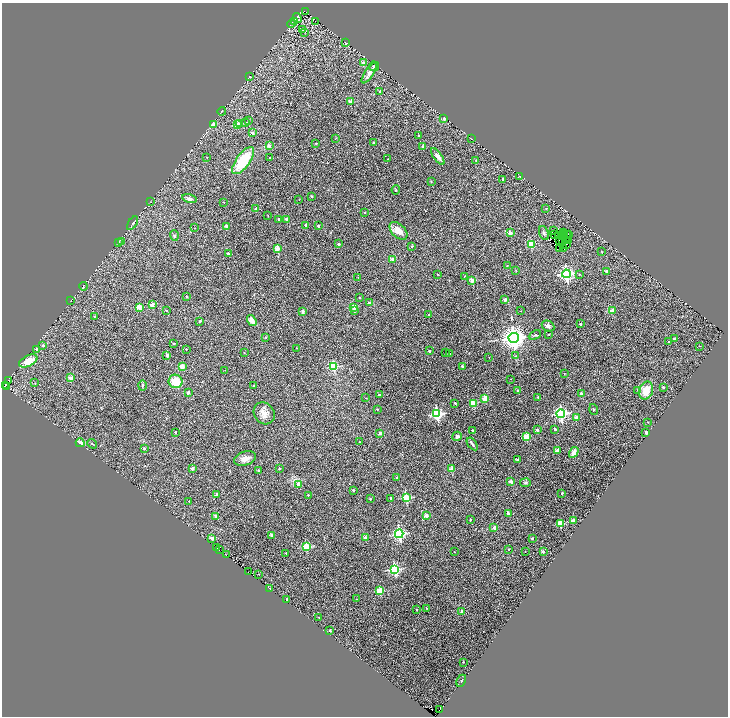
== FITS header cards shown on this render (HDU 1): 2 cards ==
NAXIS1  =                 1452
NAXIS2  =                 1428

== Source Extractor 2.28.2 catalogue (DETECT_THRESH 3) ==
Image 1452 x 1428 px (HDU 1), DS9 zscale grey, zoomed out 1/2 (1 PNG px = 2 x 2 image px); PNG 730 x 718 px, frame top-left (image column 1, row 1427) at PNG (2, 3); each listed source drawn as its Kron ellipse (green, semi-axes under 4 px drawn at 4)
Background 0.0392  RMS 0.013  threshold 0.0382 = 3 sigma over >= 5 px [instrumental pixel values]
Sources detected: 271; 38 cannot appear on this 1/2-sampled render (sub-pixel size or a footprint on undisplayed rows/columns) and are neither listed nor drawn; the other 233 listed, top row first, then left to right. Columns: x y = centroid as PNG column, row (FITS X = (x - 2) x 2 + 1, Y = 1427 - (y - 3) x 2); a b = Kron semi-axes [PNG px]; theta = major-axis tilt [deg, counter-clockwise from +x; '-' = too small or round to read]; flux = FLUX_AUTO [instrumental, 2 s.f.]
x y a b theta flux
306 12 2 1 - 8.5
297 18 5 4 - 6.9
295 21 2 1 - 0.59
315 22 3 1 - 0.74
292 23 5 2 - 1.4
303 30 3 2 - 1.2
305 32 3 2 - 1.6
345 42 2 1 - 0.64
363 63 2 2 - 21
374 66 5 5 - 4.2
369 73 12 4 57 15
249 77 3 2 - 0.89
380 92 2 2 - 15
351 102 2 2 - 42
222 111 4 3 - 2
444 119 2 2 - 11
249 121 3 2 - 3.1
245 123 3 3 - 3.1
213 124 4 3 - 8.8
240 124 3 3 - 6.5
237 125 3 2 - 60
252 133 2 2 - 8.6
419 135 2 2 - 3.7
336 138 3 2 - 1.1
471 139 3 2 - 0.77
316 143 2 2 - 1.9
373 143 2 2 - 3.7
269 146 4 4 - 6.4
422 147 2 2 - 4
438 156 10 4 -54 13
207 157 2 2 - 1.5
270 158 2 2 - 3.7
388 159 2 1 - 1.4
243 161 16 7 54 100
476 161 3 3 - 1.7
520 177 3 2 - 1.3
503 179 2 2 - 6.2
431 182 3 2 - 1.3
396 190 4 3 - 1.9
312 196 2 2 - 3.3
189 199 7 4 -13 9.1
299 200 2 2 - 0.94
151 202 2 2 - 0.7
224 202 2 2 - 1.1
546 208 4 3 - 2.2
256 209 2 2 - 19
365 212 2 2 - 2.5
268 216 2 1 - 1.1
278 219 2 2 - 5
287 220 2 2 - 17
133 223 8 2 57 3.7
305 225 2 2 - 3.4
227 226 2 2 - 27
318 226 2 2 - 9.4
194 228 2 2 - 0.98
554 230 2 1 - 2.5
398 231 10 6 -44 26
510 233 2 2 - 27
544 233 7 4 -69 5.4
563 233 3 1 - 0.39
564 234 2 1 - 0.66
566 234 2 1 - 0.87
555 235 2 1 - 1.4
558 235 2 1 - 0.35
568 235 3 1 - 3.4
174 236 5 4 - 4.2
559 240 3 1 - 2
566 240 2 1 - 2.4
568 240 3 2 - 3.6
562 241 2 1 - 1.6
118 242 4 3 - 3.1
121 242 3 2 - 1.2
339 244 2 2 - 8.3
531 244 3 3 - 98
567 244 3 2 - 1.3
412 246 2 2 - 5
560 248 2 1 - 1.4
564 248 2 1 - 0.86
277 249 3 3 - 48
602 252 2 2 - 1.4
228 253 2 2 - 4.9
392 259 2 2 - 21
507 265 2 2 - 2.4
516 270 3 2 - 0.83
606 271 2 2 - 8.4
437 274 2 2 - 1.6
566 274 4 4 - 540
579 274 2 2 - 1.9
464 276 2 2 - 1.7
358 277 2 2 - 1
472 280 2 2 - 39
83 286 4 1 - 0.76
186 296 2 2 - 2.6
359 298 2 2 - 2.5
505 299 2 2 - 14
71 301 2 1 - 0.52
369 303 2 2 - 16
152 305 2 2 - 31
139 307 3 2 - 52
354 307 3 2 - 52
166 310 2 2 - 3.6
354 310 3 2 - 14
612 310 2 2 - 31
303 311 2 2 - 15
521 311 2 1 - 0.92
429 315 2 2 - 7.1
94 316 2 2 - 2.1
200 321 2 2 - 3.6
252 321 6 3 -55 23
580 324 2 2 - 5.1
548 326 6 5 - 6.3
549 334 2 2 - 2.1
535 335 6 3 28 3.6
266 337 3 2 - 2.2
514 338 5 5 - 2700
674 338 3 3 - 3.3
669 342 2 2 - 1.5
173 343 2 2 - 3.9
43 345 2 2 - 10
699 346 2 2 - 0.86
296 348 2 1 - 1
36 349 3 3 - 3.2
186 349 2 2 - 1.8
429 351 2 2 - 5.2
244 353 2 2 - 1.1
446 353 2 1 - 0.77
450 354 2 2 - 1.1
167 355 2 2 - 16
515 356 3 2 - 0.8
489 357 2 1 - 0.68
28 361 10 5 27 36
182 366 2 2 - 40
462 366 2 2 - 9.4
334 367 3 3 - 160
225 370 2 2 - 0.7
564 374 2 2 - 0.98
71 378 2 2 - 32
511 379 2 1 - 0.67
8 380 3 1 - 6.2
175 381 7 6 - 46
35 383 2 2 - 1
5 385 2 1 - 49
142 385 5 3 - 4.1
254 385 2 2 - 3.9
6 386 2 1 - 96
663 387 2 2 - 9.5
638 390 3 3 - 3.5
518 391 3 2 - 3.6
646 391 9 7 68 36
188 392 3 2 - 11
581 393 2 2 - 13
379 395 2 2 - 5
538 397 2 2 - 4.4
365 398 2 2 - 1.2
485 398 3 3 - 64
455 403 2 2 - 5.9
473 403 3 3 - 69
377 409 2 2 - 1.6
594 409 5 3 - 2.6
264 413 12 10 -55 23
437 414 4 4 - 390
561 414 4 4 - 480
576 417 2 2 - 27
648 422 2 2 - 1.4
555 429 2 2 - 7.2
472 430 2 2 - 2.8
537 430 2 2 - 12
175 432 2 2 - 5.3
646 432 2 2 - 17
380 433 2 2 - 15
457 436 5 4 - 6.3
526 436 3 3 - 67
360 442 2 2 - 0.98
80 443 4 3 - 19
92 444 5 2 - 1.9
472 444 7 2 -55 5.1
144 448 2 2 - 5.4
557 451 2 2 - 31
574 452 6 4 59 16
245 459 11 7 17 16
517 460 2 2 - 8.7
192 468 2 2 - 15
279 469 2 2 - 4.1
452 469 2 2 - 44
259 470 2 2 - 6.1
397 478 2 2 - 9.5
511 482 4 4 - 7.3
525 483 5 4 - 4.1
299 485 2 2 - 24
353 490 2 2 - 6.5
562 493 2 2 - 6
217 495 2 2 - 17
308 495 2 2 - 2.7
391 498 2 2 - 10
406 498 3 3 - 120
370 499 2 2 - 2.9
189 501 3 2 - 1.1
509 514 3 2 - 18
216 516 2 2 - 17
426 516 2 2 - 32
470 520 2 2 - 3.1
574 520 3 2 - 28
560 523 3 3 - 84
494 527 2 2 - 18
399 534 4 4 - 430
272 535 2 2 - 22
212 538 2 2 - 24
365 538 2 2 - 29
532 538 2 2 - 3.8
306 547 3 3 - 140
216 548 2 1 - 23
509 549 2 2 - 2.1
219 550 2 1 - 93
543 551 2 2 - 17
454 552 2 1 - 0.85
525 552 2 2 - 0.78
286 553 2 2 - 1.4
226 555 2 1 - 8.2
395 569 4 4 - 280
248 572 2 1 - 8.8
259 574 2 1 - 0.76
270 588 3 2 - 3.7
380 591 3 3 - 100
287 599 2 2 - 6.7
356 599 2 2 - 1
426 608 3 2 - 2.1
416 610 2 2 - 2.8
462 611 2 2 - 19
319 617 2 1 - 1.3
330 630 2 2 - 2.1
463 662 2 2 - 2.2
461 681 6 2 64 1.9
439 710 2 1 - 130
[38 sub-pixel or undisplayed-footprint detections neither listed nor drawn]